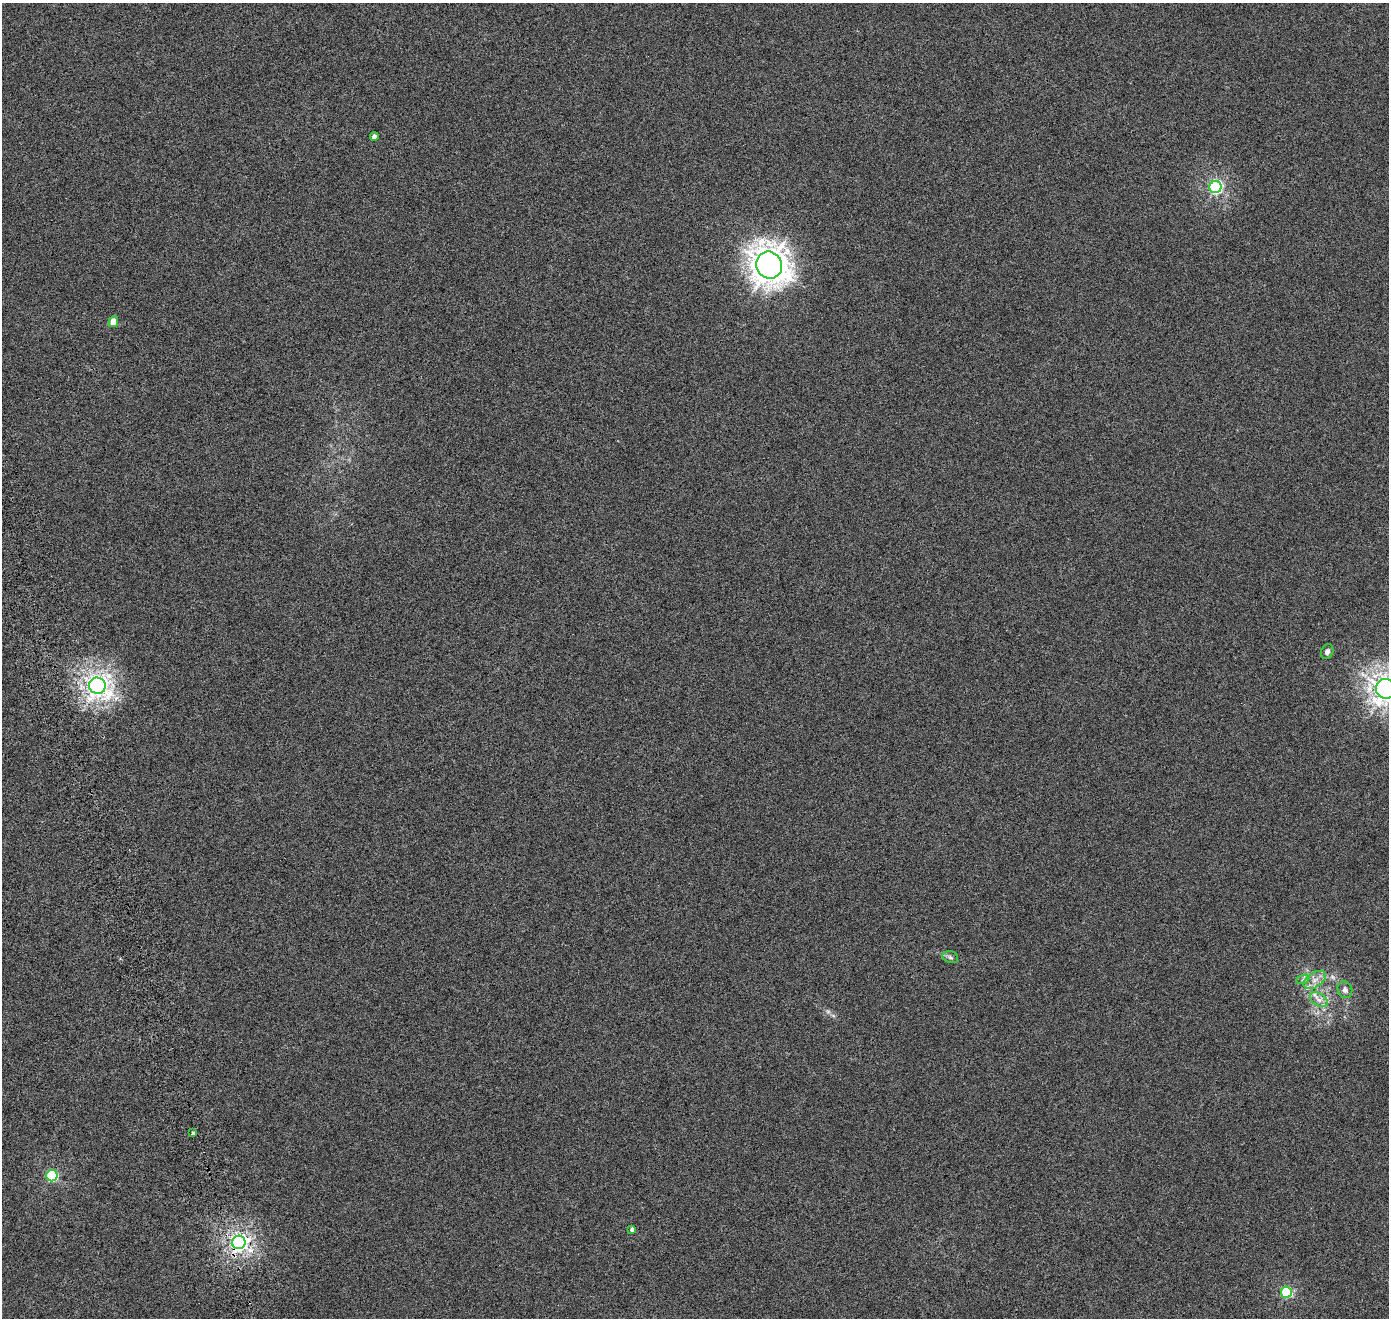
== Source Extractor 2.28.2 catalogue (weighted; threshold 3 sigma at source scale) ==
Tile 7 of 4 x 4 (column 3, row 2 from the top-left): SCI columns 2926-4312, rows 2838-4153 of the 5840 x 5638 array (HDU 1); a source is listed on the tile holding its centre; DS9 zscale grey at full resolution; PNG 1391 x 1320 px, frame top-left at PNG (2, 3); each listed source drawn as its Kron ellipse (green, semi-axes under 4 px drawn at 4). Shown black and unused: <1% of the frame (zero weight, under 4 of 8 exposures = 7% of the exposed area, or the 3 px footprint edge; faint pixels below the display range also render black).
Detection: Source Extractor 2.28.2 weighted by HDU 2 'WHT'; one run over the whole footprint, this tile lists its part. Background 3.17e-06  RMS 0.0016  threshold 0.00671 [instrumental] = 3 sigma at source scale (4.09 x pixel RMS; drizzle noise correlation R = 1.36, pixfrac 0.8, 0.0396/0.0396 arcsec/px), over >= 5 px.
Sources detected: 18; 1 too faint to see at this stretch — neither listed nor drawn; the other 17 listed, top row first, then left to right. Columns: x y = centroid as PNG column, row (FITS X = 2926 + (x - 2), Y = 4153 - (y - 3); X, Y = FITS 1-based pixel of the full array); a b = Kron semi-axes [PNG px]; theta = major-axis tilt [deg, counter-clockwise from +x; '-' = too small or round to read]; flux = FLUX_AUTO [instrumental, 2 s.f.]
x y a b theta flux
374 137 4 4 - 0.8
1215 187 6 6 - 22
769 265 14 13 - 170
113 322 5 5 - 1.2
1327 652 8 6 69 0.4
97 686 8 8 - 77
1385 689 10 9 - 110
950 957 8 6 -18 0.29
1303 979 7 4 20 0.24
1315 980 12 7 34 0.87
1345 990 8 7 - 0.5
1319 1000 10 6 -30 0.66
193 1133 4 3 - 0.55
52 1176 6 5 - 11
632 1229 4 3 - 0.31
239 1242 7 6 - 47
1286 1292 5 5 - 11
Overlapping masked pixels (flux is a lower limit): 1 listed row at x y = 239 1242
Isophote crosses this tile's border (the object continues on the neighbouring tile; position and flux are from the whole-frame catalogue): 1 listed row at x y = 1385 689